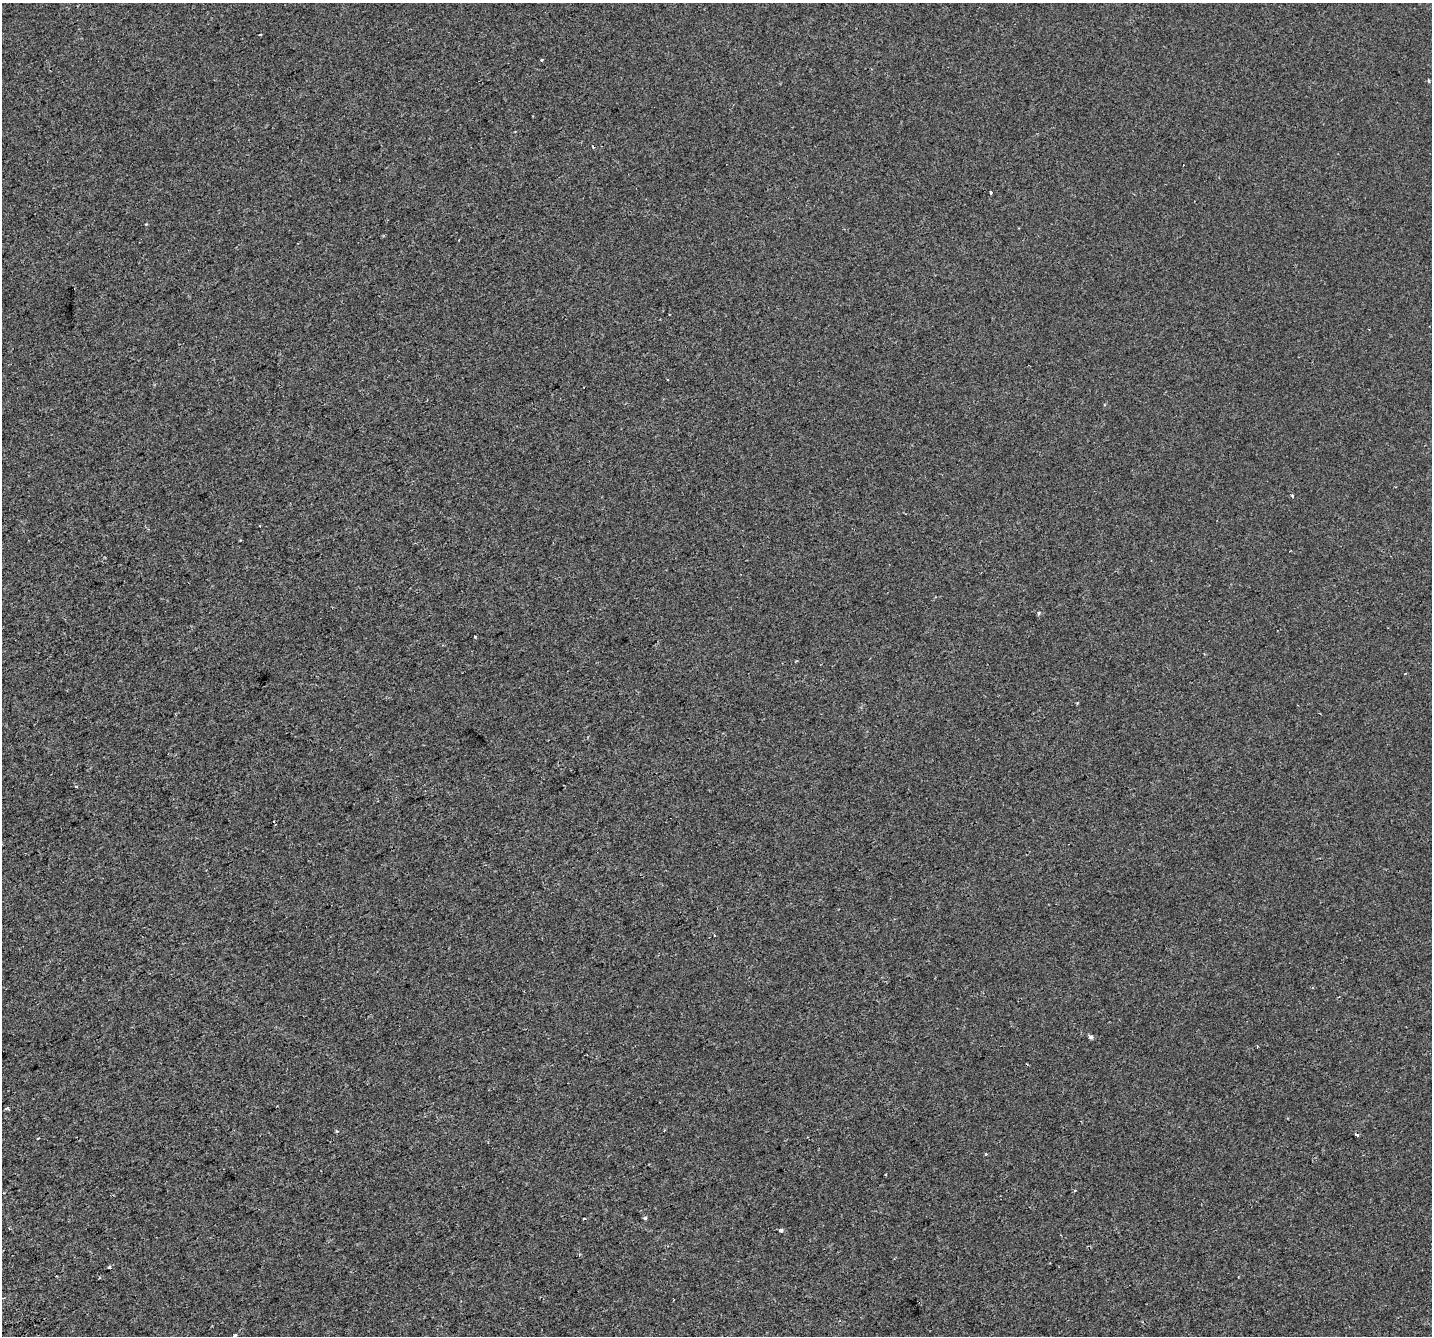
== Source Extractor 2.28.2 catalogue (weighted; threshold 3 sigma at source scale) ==
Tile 7 of 4 x 4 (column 3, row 2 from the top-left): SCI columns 2901-4330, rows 2845-4178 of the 5798 x 5630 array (HDU 1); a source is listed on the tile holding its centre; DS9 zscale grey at full resolution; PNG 1434 x 1338 px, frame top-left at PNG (2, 3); no overlay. Shown black and unused: <1% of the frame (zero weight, under 2 of 3 exposures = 2% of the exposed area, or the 3 px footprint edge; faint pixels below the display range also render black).
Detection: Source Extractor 2.28.2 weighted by HDU 2 'WHT'; one run over the whole footprint, this tile lists its part. Background -1.01e-04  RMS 0.0037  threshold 0.0166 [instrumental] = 3 sigma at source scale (4.5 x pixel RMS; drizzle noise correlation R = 1.50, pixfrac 1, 0.0396/0.0396 arcsec/px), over >= 5 px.
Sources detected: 21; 6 cosmic-ray / hot-pixel residue — not listed; the other 15 listed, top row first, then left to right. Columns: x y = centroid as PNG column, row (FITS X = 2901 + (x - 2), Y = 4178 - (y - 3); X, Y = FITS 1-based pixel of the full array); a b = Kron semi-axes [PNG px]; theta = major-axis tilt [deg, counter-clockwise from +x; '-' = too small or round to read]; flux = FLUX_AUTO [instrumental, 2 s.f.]
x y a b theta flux
542 60 4 3 - 0.36
1429 81 4 3 - 0.36
990 192 4 2 - 0.61
1292 496 3 3 - 1.3
1039 613 4 3 - 1
475 637 3 3 - 0.73
76 787 3 3 - 1.1
1090 1037 5 3 - 1.5
7 1108 4 4 - 0.5
985 1154 3 3 - 0.61
1075 1191 4 3 - 0.36
645 1218 4 3 - 1.7
781 1230 4 3 - 1.5
109 1267 3 3 - 0.64
234 1336 3 3 - 2.1
Isophote crosses this tile's border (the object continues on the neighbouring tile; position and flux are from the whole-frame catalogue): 1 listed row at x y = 234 1336